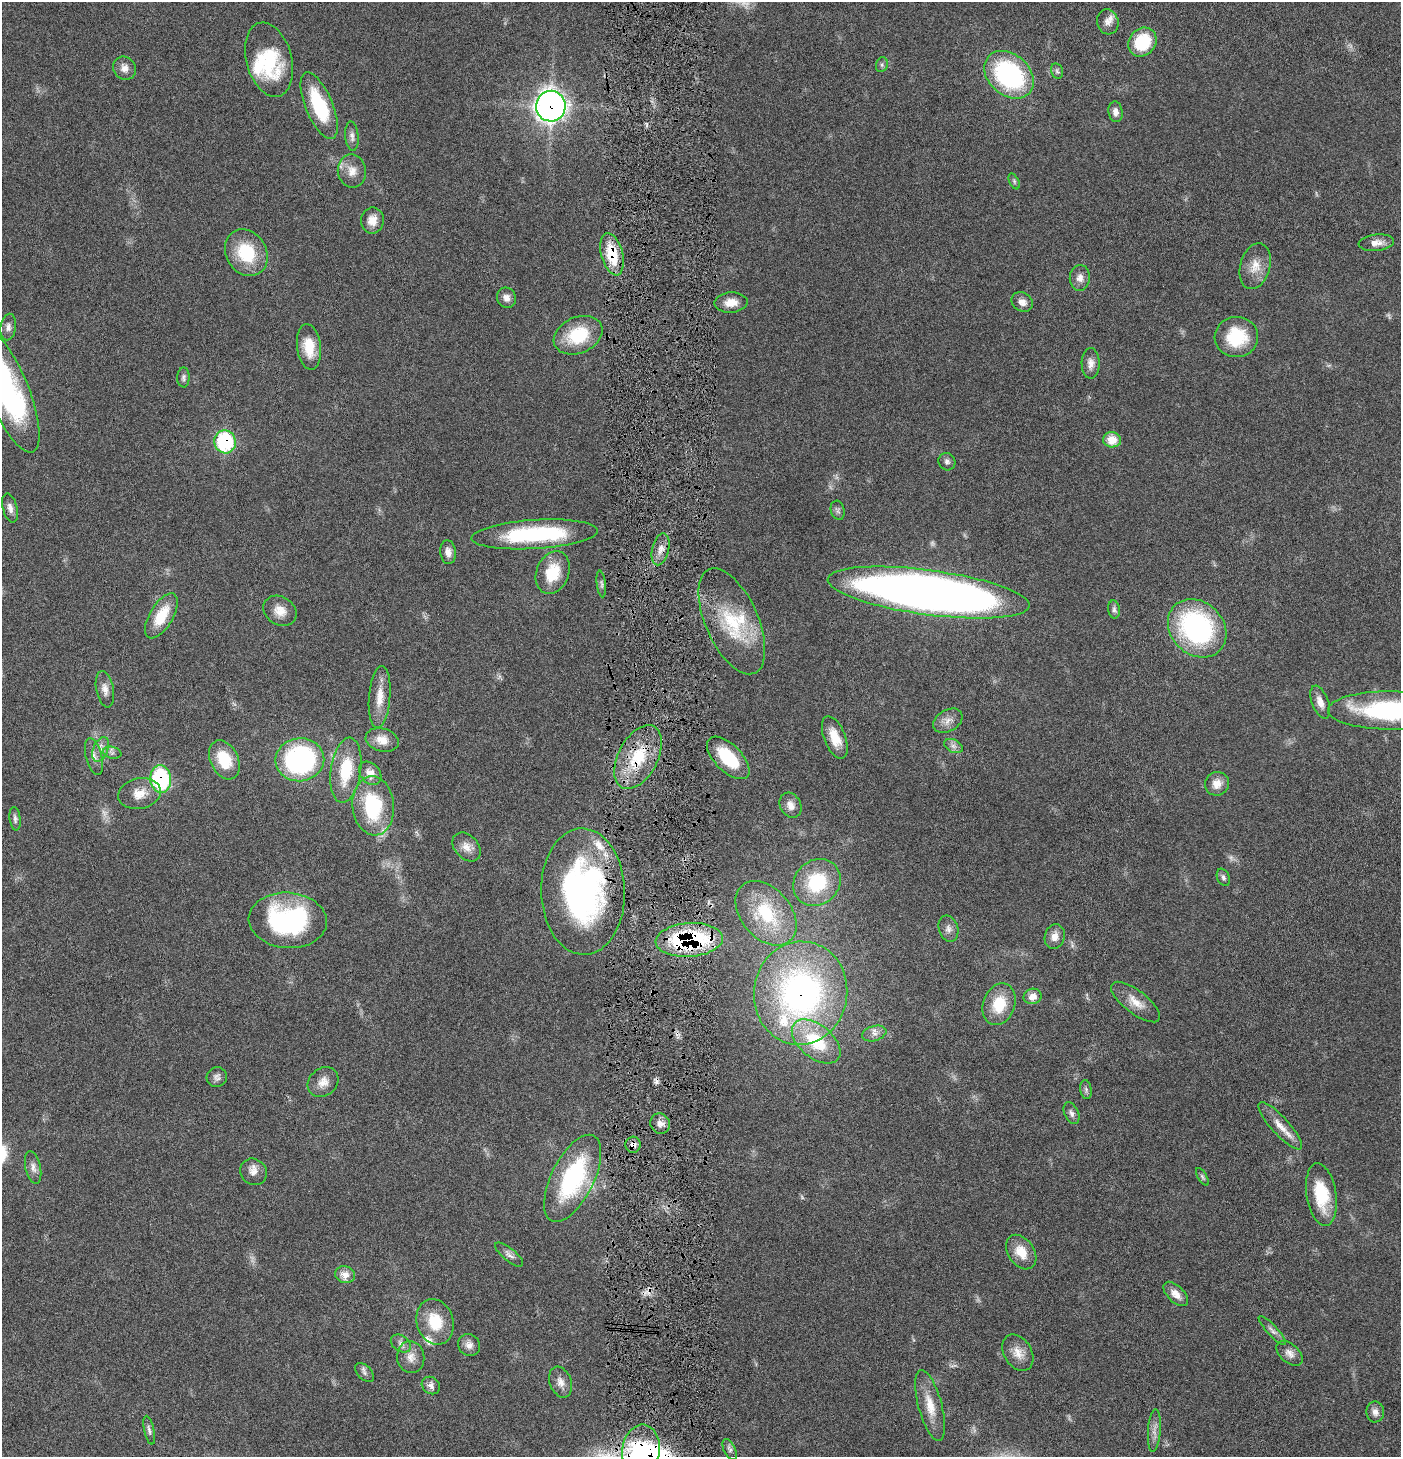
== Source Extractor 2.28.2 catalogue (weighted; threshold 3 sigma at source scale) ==
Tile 5 of 3 x 3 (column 2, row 2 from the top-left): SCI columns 1547-2945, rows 1458-2912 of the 4445 x 4372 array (HDU 1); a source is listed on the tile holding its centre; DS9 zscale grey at full resolution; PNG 1403 x 1459 px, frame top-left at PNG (2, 2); each listed source drawn as its Kron ellipse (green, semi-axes under 4 px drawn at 4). Shown black and unused: <1% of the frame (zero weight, under 4 of 8 exposures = <1% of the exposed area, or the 3 px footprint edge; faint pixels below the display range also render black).
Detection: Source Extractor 2.28.2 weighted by HDU 2 'WHT'; one run over the whole footprint, this tile lists its part. Background 0.0669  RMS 0.0041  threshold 0.017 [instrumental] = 3 sigma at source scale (4.09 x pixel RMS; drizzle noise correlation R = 1.36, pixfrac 0.8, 0.05/0.05 arcsec/px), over >= 5 px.
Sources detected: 126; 5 too faint to see at this stretch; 1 inside a brighter object's white glare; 1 cosmic-ray / hot-pixel residue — neither listed nor drawn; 4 inside a brighter listed object's ellipse — not listed separately; the other 115 listed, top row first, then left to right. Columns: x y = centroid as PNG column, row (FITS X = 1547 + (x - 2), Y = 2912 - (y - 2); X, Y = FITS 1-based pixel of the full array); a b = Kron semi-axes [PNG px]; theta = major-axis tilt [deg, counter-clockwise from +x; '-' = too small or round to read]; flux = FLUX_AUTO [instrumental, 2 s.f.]
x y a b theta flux
1108 22 13 10 -75 2.9
1142 42 15 13 47 19
269 60 38 22 -75 25
882 65 7 6 - 0.93
124 68 12 11 - 2.7
1057 71 8 6 -76 0.94
1009 75 27 20 -42 57
319 106 35 13 -67 23
551 106 15 14 - 230
1115 112 10 7 -83 2.1
352 136 15 6 -85 1.8
352 171 16 14 -80 4.5
1014 181 8 4 -64 0.7
372 220 13 11 81 4.3
1376 243 18 8 6 3.3
246 253 24 20 -57 19
612 254 22 10 -75 14
1255 266 23 15 75 6.1
1080 278 13 10 84 2.9
506 298 10 9 - 2.3
1022 302 11 9 -32 2.7
731 303 16 10 3 4.4
8 327 13 8 84 2
578 335 25 18 24 19
1236 337 22 20 4 18
309 347 23 12 -83 8.7
1091 363 15 9 -89 2.8
183 377 10 6 88 1.1
7 389 68 21 -67 75
1112 440 9 7 -7 6.6
225 442 11 10 - 30
947 462 9 8 - 1.4
10 508 15 7 -75 2.2
838 510 10 7 -75 1.1
535 534 63 14 3 41
660 549 16 8 76 3.2
448 552 12 7 -83 2.6
553 573 22 16 68 12
601 584 13 4 -83 0.99
929 592 102 22 -8 430
1114 610 9 5 -82 1.1
280 611 18 14 -32 4.9
161 616 25 11 59 12
732 621 57 26 -66 26
1197 628 32 26 -45 72
105 689 18 8 -79 2.9
380 697 31 10 85 6.8
1320 702 17 8 -69 3.4
1389 710 61 19 0 55
948 721 16 10 31 3.2
835 737 22 10 -68 6.8
382 740 17 11 -15 5.3
953 746 10 6 -27 1.6
101 749 13 7 68 2.4
112 753 9 6 -12 1.2
94 756 19 8 -76 2.8
638 757 34 19 62 19
728 758 27 13 -45 18
224 760 21 14 -64 14
300 760 24 21 6 77
346 770 33 15 82 18
370 773 13 9 -48 4.4
161 779 13 10 -84 39
1217 784 12 11 - 4
139 794 21 15 12 6.5
791 805 13 10 -62 3.2
373 806 29 21 -85 32
15 819 12 5 -83 1.2
466 847 16 11 -46 3.6
1223 877 9 6 -67 1.1
817 882 25 22 44 22
583 892 63 42 -88 100
766 913 37 25 -49 24
288 920 39 28 -4 61
948 929 13 9 -72 2.2
1055 936 12 10 74 3.2
689 940 34 17 4 57
801 993 52 46 82 130
1033 996 9 7 13 3.5
1136 1002 29 11 -37 5.7
999 1004 21 16 70 12
874 1033 12 7 16 2.1
816 1041 28 16 -39 21
217 1077 10 10 - 1.7
323 1082 16 13 41 4.1
1086 1090 9 5 -81 1
1071 1113 11 7 -65 1.5
660 1123 10 9 - 2.4
1280 1126 31 8 -48 5.4
633 1145 8 7 - 2
33 1167 17 7 -77 2.4
254 1172 14 12 -42 3.3
1202 1177 10 4 -60 0.8
573 1178 47 21 64 48
1321 1195 31 15 -81 16
1021 1252 19 13 -56 6.7
509 1255 17 6 -39 1.8
345 1275 10 8 -21 4
1176 1294 15 8 -45 3.6
435 1322 23 18 -73 13
1272 1330 19 5 -47 1.8
401 1343 11 8 -35 1.9
469 1345 11 10 - 2.5
1018 1353 19 13 -58 4.9
1290 1353 15 9 -42 2.6
411 1357 16 13 -83 4
364 1373 11 7 -46 1.4
560 1382 16 10 -69 3
431 1385 9 8 - 2
930 1405 36 12 -75 8.2
1375 1412 10 9 - 2.1
149 1430 15 5 -78 1.2
1154 1430 21 6 86 2.6
730 1449 11 6 -65 1.2
641 1451 26 18 81 26
Overlapping masked pixels (flux is a lower limit): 11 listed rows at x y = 551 106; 612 254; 225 442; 660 549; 638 757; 161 779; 583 892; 689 940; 801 993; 633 1145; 641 1451
Isophote crosses this tile's border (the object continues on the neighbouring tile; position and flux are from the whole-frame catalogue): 3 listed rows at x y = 7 389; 1389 710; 641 1451